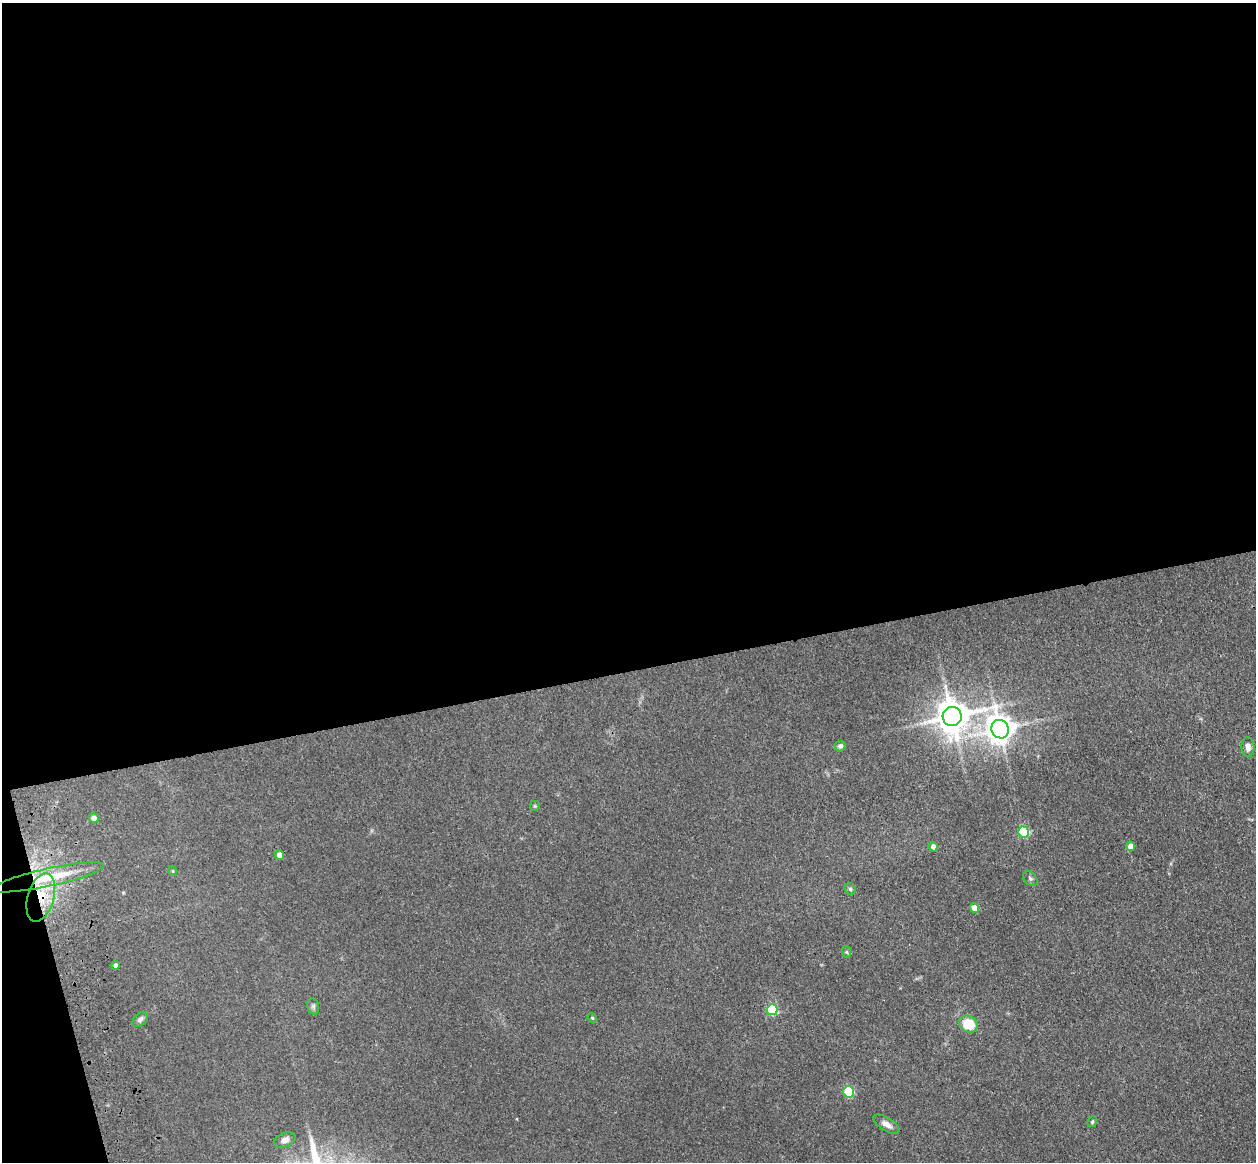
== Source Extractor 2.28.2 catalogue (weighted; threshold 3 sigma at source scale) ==
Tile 1 of 4 x 4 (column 1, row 1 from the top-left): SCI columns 115-1368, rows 3766-4925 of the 5242 x 5094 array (HDU 1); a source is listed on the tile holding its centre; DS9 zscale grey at full resolution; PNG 1258 x 1164 px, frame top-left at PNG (2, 3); each listed source drawn as its Kron ellipse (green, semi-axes under 4 px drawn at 4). Shown black and unused: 59% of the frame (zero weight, under 3 of 4 exposures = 6% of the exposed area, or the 3 px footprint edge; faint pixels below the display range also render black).
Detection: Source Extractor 2.28.2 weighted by HDU 2 'WHT'; one run over the whole footprint, this tile lists its part. Background 0.0963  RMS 0.0067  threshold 0.0302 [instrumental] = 3 sigma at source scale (4.5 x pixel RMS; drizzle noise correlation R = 1.50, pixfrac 1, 0.05/0.05 arcsec/px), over >= 5 px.
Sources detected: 27; all 27 listed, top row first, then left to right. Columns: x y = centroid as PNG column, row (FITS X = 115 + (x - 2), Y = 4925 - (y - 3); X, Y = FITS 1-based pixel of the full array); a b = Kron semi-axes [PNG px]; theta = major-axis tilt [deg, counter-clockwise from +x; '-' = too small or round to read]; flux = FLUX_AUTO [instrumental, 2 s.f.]
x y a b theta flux
952 717 10 9 - 1400
1000 729 9 8 - 880
840 746 5 5 - 1.7
1248 747 10 6 -87 3.5
535 806 5 5 - 0.77
94 818 5 4 - 3.7
1023 832 5 5 - 53
1131 846 4 4 - 5.6
933 847 5 4 - 3.1
279 855 5 4 - 5.3
173 871 5 3 - 0.51
48 877 57 9 12 27
1030 879 8 6 -49 1.5
850 889 6 5 - 1.1
41 898 25 13 74 19
975 908 5 4 - 9
847 952 6 4 -71 0.79
116 965 4 4 - 2
313 1006 8 6 -75 1.5
772 1010 5 5 - 61
592 1018 5 4 - 0.85
140 1019 9 6 45 2
968 1024 10 8 -28 16
848 1092 5 5 - 47
1092 1122 5 4 - 0.99
886 1124 15 6 -32 3.8
285 1140 11 7 22 3.6
Overlapping masked pixels (flux is a lower limit): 2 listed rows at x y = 48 877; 41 898